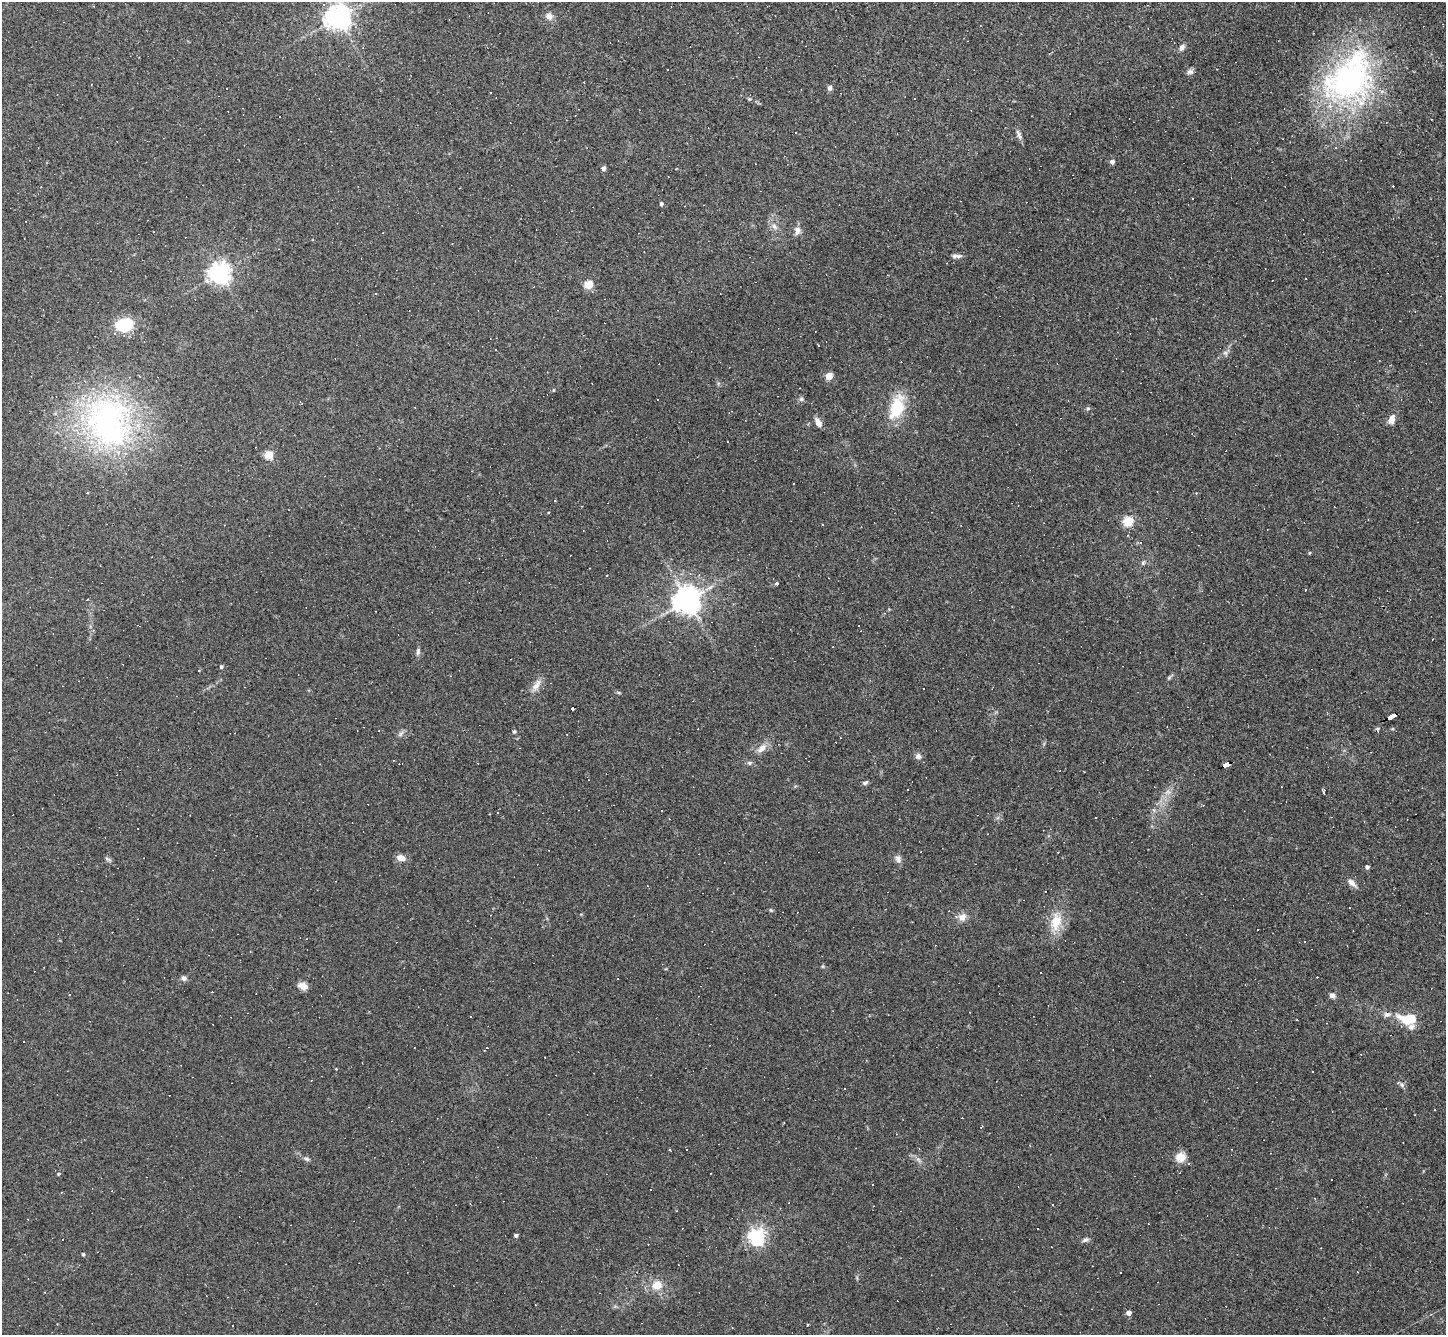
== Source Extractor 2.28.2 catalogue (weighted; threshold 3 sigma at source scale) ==
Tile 10 of 4 x 4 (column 2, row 3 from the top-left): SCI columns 1445-2888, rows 1482-2814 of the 5775 x 5766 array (HDU 1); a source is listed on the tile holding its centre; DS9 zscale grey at full resolution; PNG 1448 x 1337 px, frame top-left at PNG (2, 2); no overlay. Shown black and unused: <1% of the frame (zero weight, under 2 of 3 exposures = <1% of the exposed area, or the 3 px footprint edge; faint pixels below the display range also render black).
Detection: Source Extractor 2.28.2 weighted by HDU 2 'WHT'; one run over the whole footprint, this tile lists its part. Background 0.112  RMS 0.0072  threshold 0.0323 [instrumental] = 3 sigma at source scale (4.5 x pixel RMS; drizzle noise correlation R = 1.50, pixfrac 1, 0.05/0.05 arcsec/px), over >= 5 px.
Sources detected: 157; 62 cosmic-ray / hot-pixel residue — not listed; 2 inside a brighter listed object's ellipse — not listed separately; the other 93 listed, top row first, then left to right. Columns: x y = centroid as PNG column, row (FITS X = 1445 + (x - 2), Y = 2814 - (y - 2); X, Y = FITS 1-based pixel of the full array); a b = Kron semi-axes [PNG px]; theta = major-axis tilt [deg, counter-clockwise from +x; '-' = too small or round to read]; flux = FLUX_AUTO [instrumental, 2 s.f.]
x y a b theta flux
549 16 10 9 - 3.7
338 17 8 7 - 730
1182 47 9 6 57 2.6
1190 72 9 7 -5 2.3
1350 79 80 54 56 180
830 88 7 6 - 2.1
749 99 5 4 - 0.86
914 99 3 2 - 0.9
279 117 2 2 - 0.47
1019 135 15 5 -66 2.6
1112 162 5 5 - 2.5
603 168 6 5 - 1.8
1193 198 2 2 - 0.55
661 204 5 4 - 1.6
774 226 9 4 -55 2.3
797 231 11 8 84 3.6
957 256 13 4 0 2.3
220 273 7 7 - 490
589 285 5 5 - 29
375 293 4 2 - 0.57
124 325 19 14 13 26
1225 353 7 5 -28 1.5
829 376 5 5 - 12
657 399 2 2 - 0.6
801 399 6 5 - 1.4
301 404 3 3 - 0.63
897 407 25 13 71 30
1088 408 5 3 - 0.89
1392 419 10 7 71 5.5
108 423 79 62 -68 180
818 423 11 6 -59 4.3
269 455 5 5 - 30
1128 521 5 5 - 46
1128 535 4 3 - 0.56
1140 543 4 3 - 0.65
1309 553 5 3 - 0.57
1143 563 5 4 - 1.9
606 576 3 2 - 0.66
776 583 4 3 - 1.7
1306 590 3 2 - 0.71
687 600 8 8 - 970
418 652 9 5 85 1.9
221 667 4 4 - 1.3
199 671 3 2 - 0.59
536 685 18 7 57 5.3
619 693 5 3 - 0.88
572 708 4 3 - 34
1392 717 8 3 28 99
1377 729 6 5 - 1.1
514 732 5 4 - 0.85
401 734 8 5 45 1.7
762 748 15 8 42 5.4
918 756 8 7 - 2.6
749 763 7 5 -21 1.4
1226 765 7 4 24 62
865 782 8 4 40 1.3
907 790 3 3 - 1.5
1324 791 6 3 -90 1.3
1168 792 7 4 -18 1.7
662 810 2 2 - 0.49
498 813 3 2 - 0.67
401 858 10 6 -15 5.3
898 859 10 7 -64 2.8
1367 867 4 4 - 1.8
1352 883 13 6 -42 3.7
1045 892 3 3 - 3.8
1350 908 3 2 - 0.6
771 910 5 4 - 0.79
962 917 11 9 35 5.1
1056 922 23 14 78 16
1041 973 3 3 - 4.5
184 978 6 5 - 2.5
303 986 12 8 -21 4.8
1332 995 7 6 - 2.5
1387 1014 10 7 10 3
1409 1019 20 10 -4 20
24 1042 3 3 - 1.8
487 1048 4 3 - 4.3
1402 1085 7 5 -62 1.7
1414 1115 3 2 - 0.48
686 1150 3 2 - 0.82
1180 1157 13 11 18 7.1
306 1159 9 5 -30 1.8
58 1174 4 4 - 0.73
1038 1229 2 2 - 0.63
516 1235 4 3 - 1.8
757 1237 6 6 - 260
1085 1240 9 5 23 1.8
83 1254 4 3 - 1.1
657 1285 5 5 - 22
1128 1313 5 4 - 3.9
807 1324 3 3 - 1.3
732 1328 3 2 - 0.49
Overlapping masked pixels (flux is a lower limit): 2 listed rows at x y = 1392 717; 1226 765